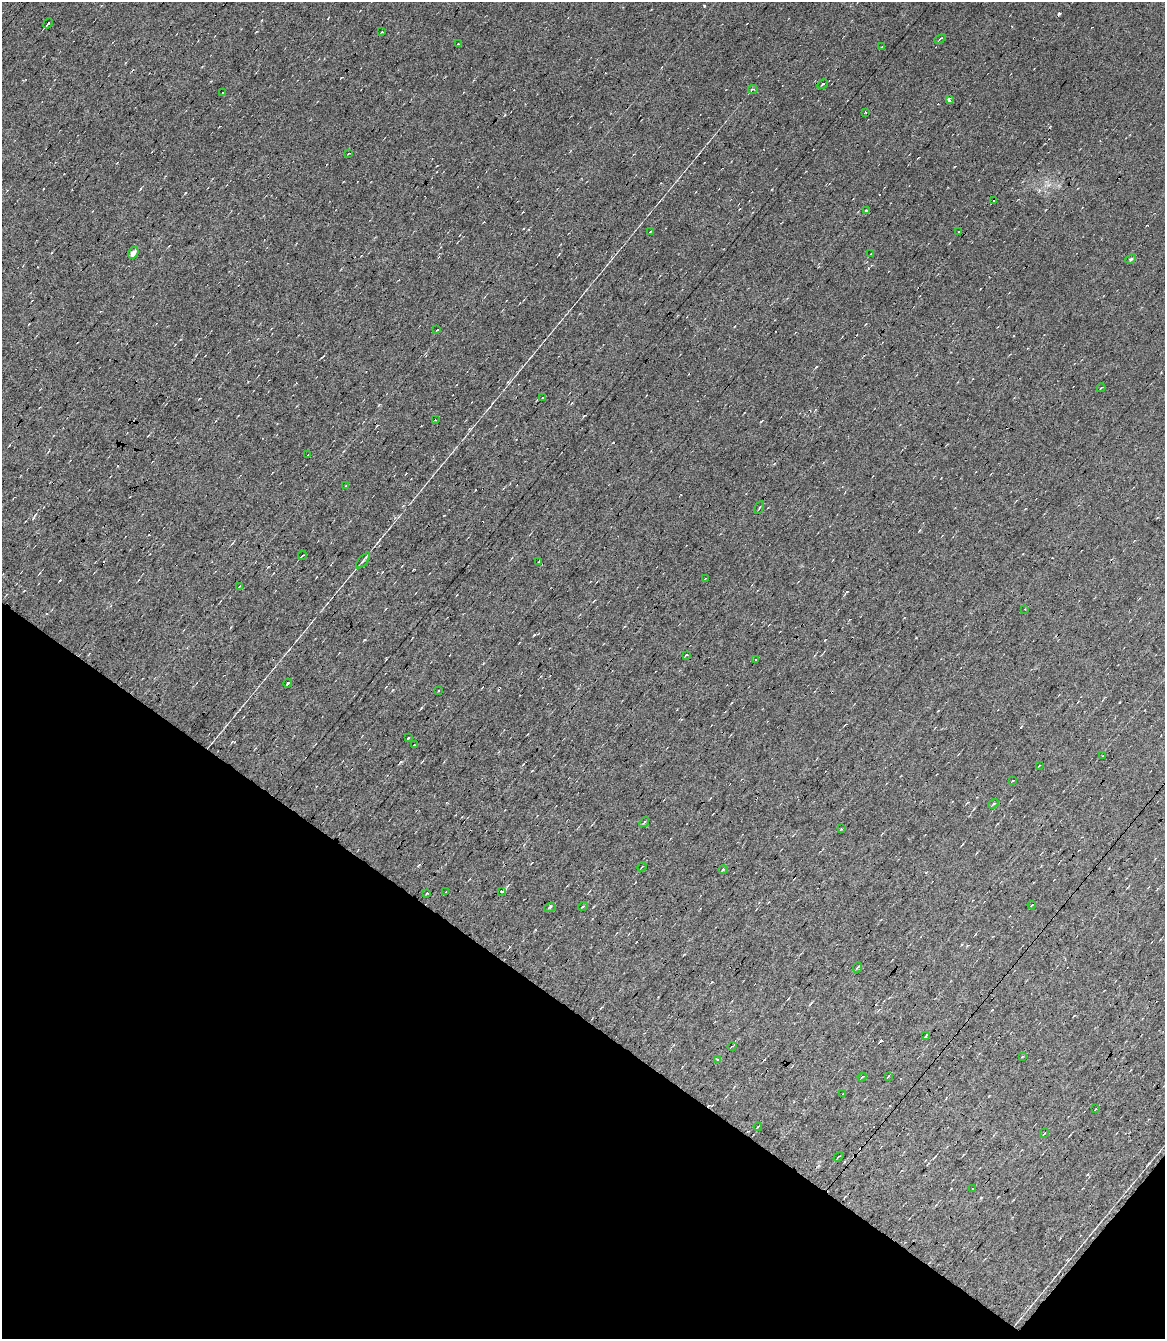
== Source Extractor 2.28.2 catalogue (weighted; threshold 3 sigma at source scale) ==
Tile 11 of 4 x 3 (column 3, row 3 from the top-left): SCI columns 2328-3490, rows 208-1544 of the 4654 x 4391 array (HDU 1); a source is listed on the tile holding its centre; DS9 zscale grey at full resolution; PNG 1167 x 1341 px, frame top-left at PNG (2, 2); each listed source drawn as its Kron ellipse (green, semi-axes under 4 px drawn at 4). Shown black and unused: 25% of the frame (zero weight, under 7 of 13 exposures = <1% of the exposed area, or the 3 px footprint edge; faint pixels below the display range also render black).
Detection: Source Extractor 2.28.2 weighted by HDU 2 'WHT'; one run over the whole footprint, this tile lists its part. Background 0.0179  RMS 0.0058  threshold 0.0237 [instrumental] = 3 sigma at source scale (4.09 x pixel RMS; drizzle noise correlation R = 1.36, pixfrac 0.8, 0.0396/0.0396 arcsec/px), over >= 5 px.
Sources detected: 83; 19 cosmic-ray / hot-pixel residue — neither listed nor drawn; the other 64 listed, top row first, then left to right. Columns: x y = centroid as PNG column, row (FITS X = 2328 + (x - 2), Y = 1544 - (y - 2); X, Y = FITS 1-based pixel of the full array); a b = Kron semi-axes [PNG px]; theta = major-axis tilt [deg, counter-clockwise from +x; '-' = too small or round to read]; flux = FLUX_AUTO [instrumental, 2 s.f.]
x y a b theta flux
48 23 5 3 - 2.6
382 32 3 2 - 0.37
940 39 6 2 30 0.61
458 44 3 2 - 17
882 47 4 2 - 0.38
823 84 5 3 - 0.71
753 89 5 3 - 1.3
222 93 3 2 - 0.51
949 100 3 3 - 4.6
865 112 2 2 - 0.4
348 154 3 2 - 0.34
994 201 3 2 - 0.54
866 211 3 3 - 7.2
650 232 3 2 - 0.3
958 232 2 2 - 0.55
133 253 6 4 61 3.5
871 254 3 2 - 0.46
1131 259 5 4 - 0.72
437 330 3 2 - 0.4
1101 388 4 2 - 0.4
542 397 3 3 - 0.9
435 420 3 2 - 0.82
308 455 3 2 - 0.51
345 486 4 2 - 0.39
759 508 7 2 62 0.54
302 555 4 2 - 0.78
363 561 10 3 50 0.97
539 561 3 2 - 0.33
705 579 3 2 - 0.41
239 587 4 2 - 0.56
1025 609 2 2 - 0.27
686 655 4 2 - 0.47
755 659 2 2 - 0.41
288 683 4 3 - 0.71
438 691 2 2 - 0.52
408 738 3 3 - 1
414 745 3 2 - 0.29
1103 756 2 2 - 0.34
1039 766 3 2 - 0.35
1012 781 4 2 - 0.43
993 804 6 3 36 0.72
644 822 6 3 52 0.52
841 829 2 2 - 0.38
642 867 5 2 - 0.39
723 869 4 3 - 0.45
502 891 3 3 - 17
446 892 3 2 - 0.45
427 893 3 3 - 0.73
1032 905 4 3 - 0.4
583 906 5 3 - 0.51
550 907 6 3 18 0.62
858 967 5 3 - 0.59
926 1036 4 2 - 1.1
732 1046 4 3 - 0.41
1022 1056 3 2 - 0.37
718 1059 3 2 - 0.76
888 1076 4 3 - 0.52
862 1077 4 3 - 0.53
842 1094 3 2 - 0.39
1096 1108 4 3 - 0.49
758 1126 4 2 - 0.37
1044 1133 5 3 - 0.52
838 1157 5 2 - 0.55
972 1189 4 2 - 0.39
Unlisted compact peaks at least as high as the median listed source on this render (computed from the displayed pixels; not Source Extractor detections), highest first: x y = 185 193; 401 762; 364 640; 534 635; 379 405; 816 367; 421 708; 1149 1163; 33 518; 916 638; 140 189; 1021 727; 761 421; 508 382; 535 930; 825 640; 584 416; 919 531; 712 982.